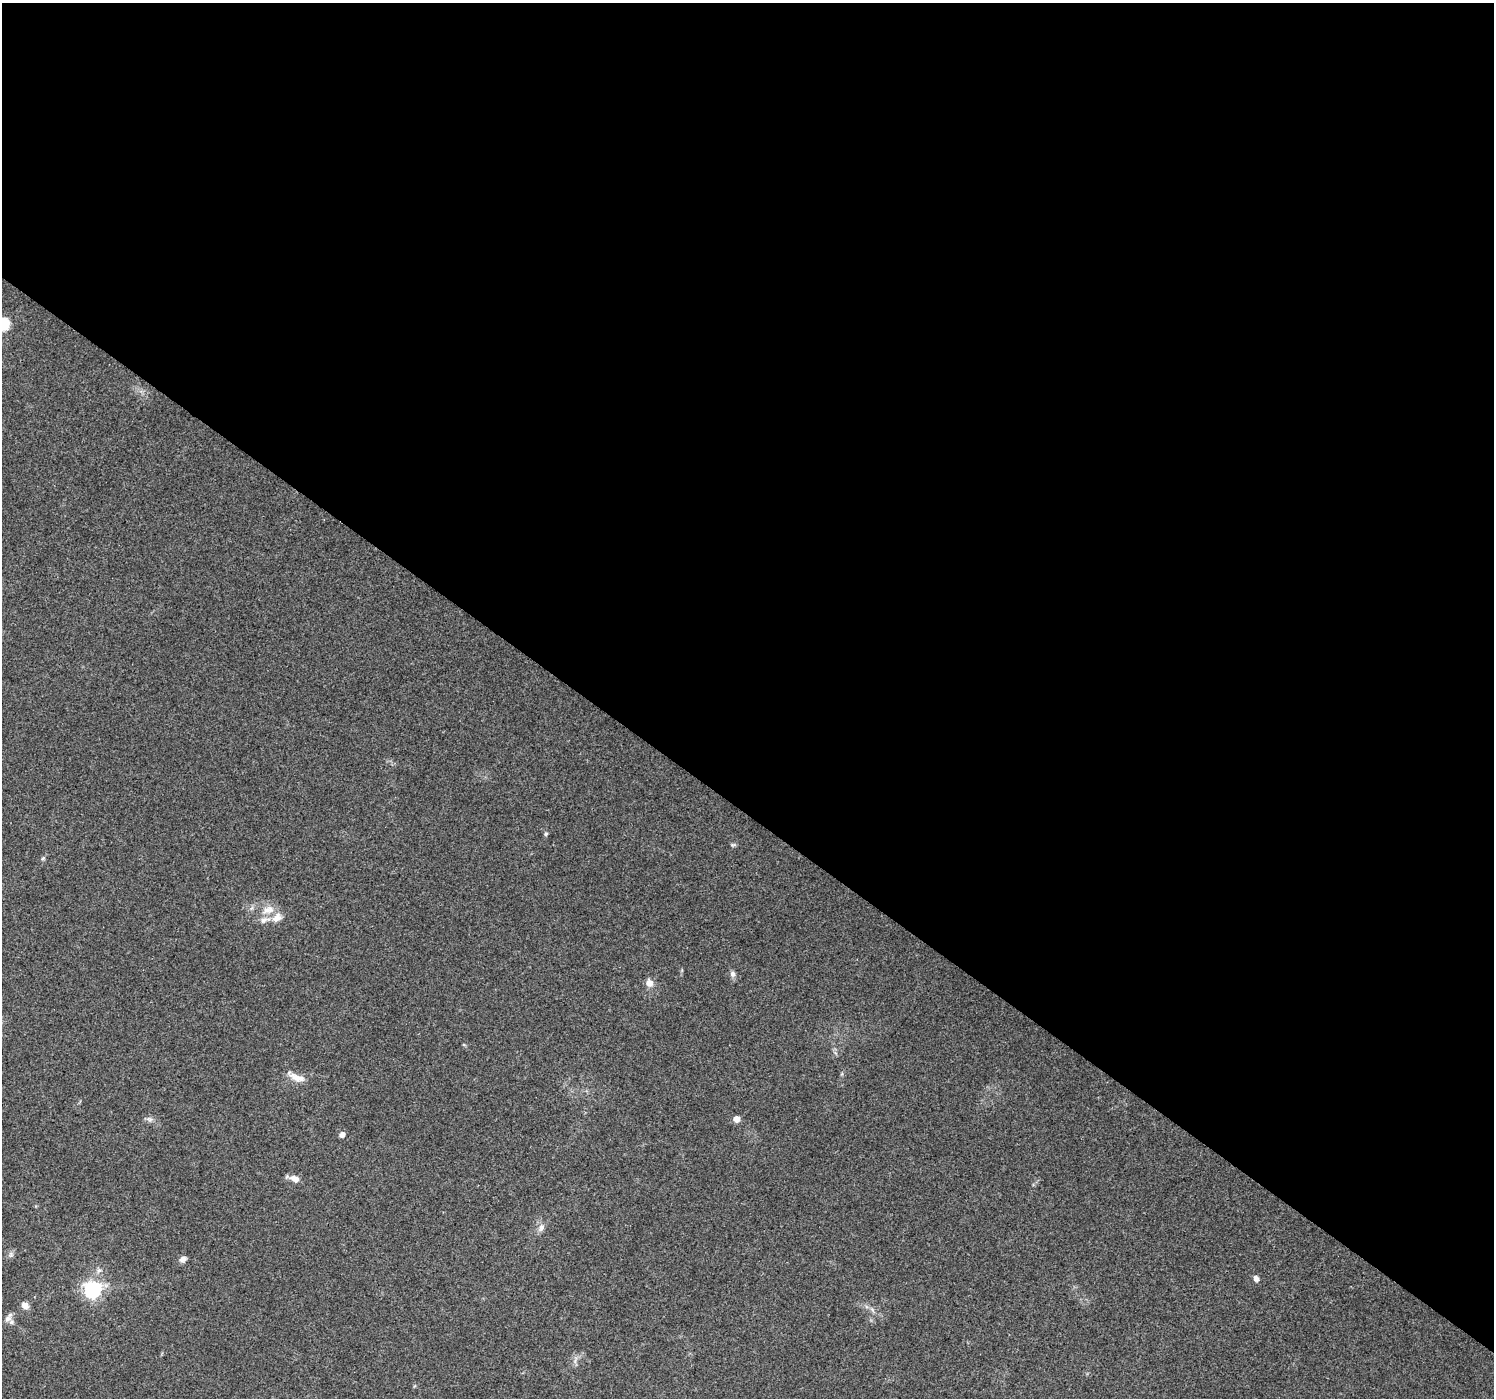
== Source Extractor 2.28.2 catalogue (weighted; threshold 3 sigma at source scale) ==
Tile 3 of 4 x 4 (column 3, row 1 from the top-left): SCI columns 2990-4481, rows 4436-5831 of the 5972 x 6010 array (HDU 1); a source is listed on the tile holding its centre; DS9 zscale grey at full resolution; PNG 1496 x 1400 px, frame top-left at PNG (2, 3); no overlay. Shown black and unused: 58% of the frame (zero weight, under 3 of 4 exposures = <1% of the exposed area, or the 3 px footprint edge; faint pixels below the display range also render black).
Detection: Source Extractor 2.28.2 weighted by HDU 2 'WHT'; one run over the whole footprint, this tile lists its part. Background 0.0748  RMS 0.0045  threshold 0.0201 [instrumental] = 3 sigma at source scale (4.5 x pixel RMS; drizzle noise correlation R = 1.50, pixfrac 1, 0.0396/0.0396 arcsec/px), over >= 5 px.
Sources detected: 20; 1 inside a brighter listed object's ellipse — not listed separately; the other 19 listed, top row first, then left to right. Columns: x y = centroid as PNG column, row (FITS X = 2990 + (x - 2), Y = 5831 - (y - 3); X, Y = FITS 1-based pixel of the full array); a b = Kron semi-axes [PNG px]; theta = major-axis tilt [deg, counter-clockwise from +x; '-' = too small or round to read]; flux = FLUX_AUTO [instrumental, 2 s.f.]
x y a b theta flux
3 323 7 6 - 38
546 834 5 4 - 0.72
733 845 9 4 -5 0.68
267 910 16 9 35 4.9
277 918 17 11 39 4.6
732 974 9 7 -75 1.6
649 983 10 9 - 2.9
297 1077 22 8 -21 4.5
150 1119 10 5 -21 1.3
737 1119 5 5 - 4.1
342 1134 5 5 - 2.3
295 1179 12 7 -18 3.2
541 1227 11 7 73 2.2
11 1255 9 5 -85 1.2
183 1259 9 6 30 1.9
1256 1278 7 6 - 1.8
92 1290 7 7 - 150
25 1305 10 8 -39 2.5
8 1318 12 8 47 2.4
Isophote crosses this tile's border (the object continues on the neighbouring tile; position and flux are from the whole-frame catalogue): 1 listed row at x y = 3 323